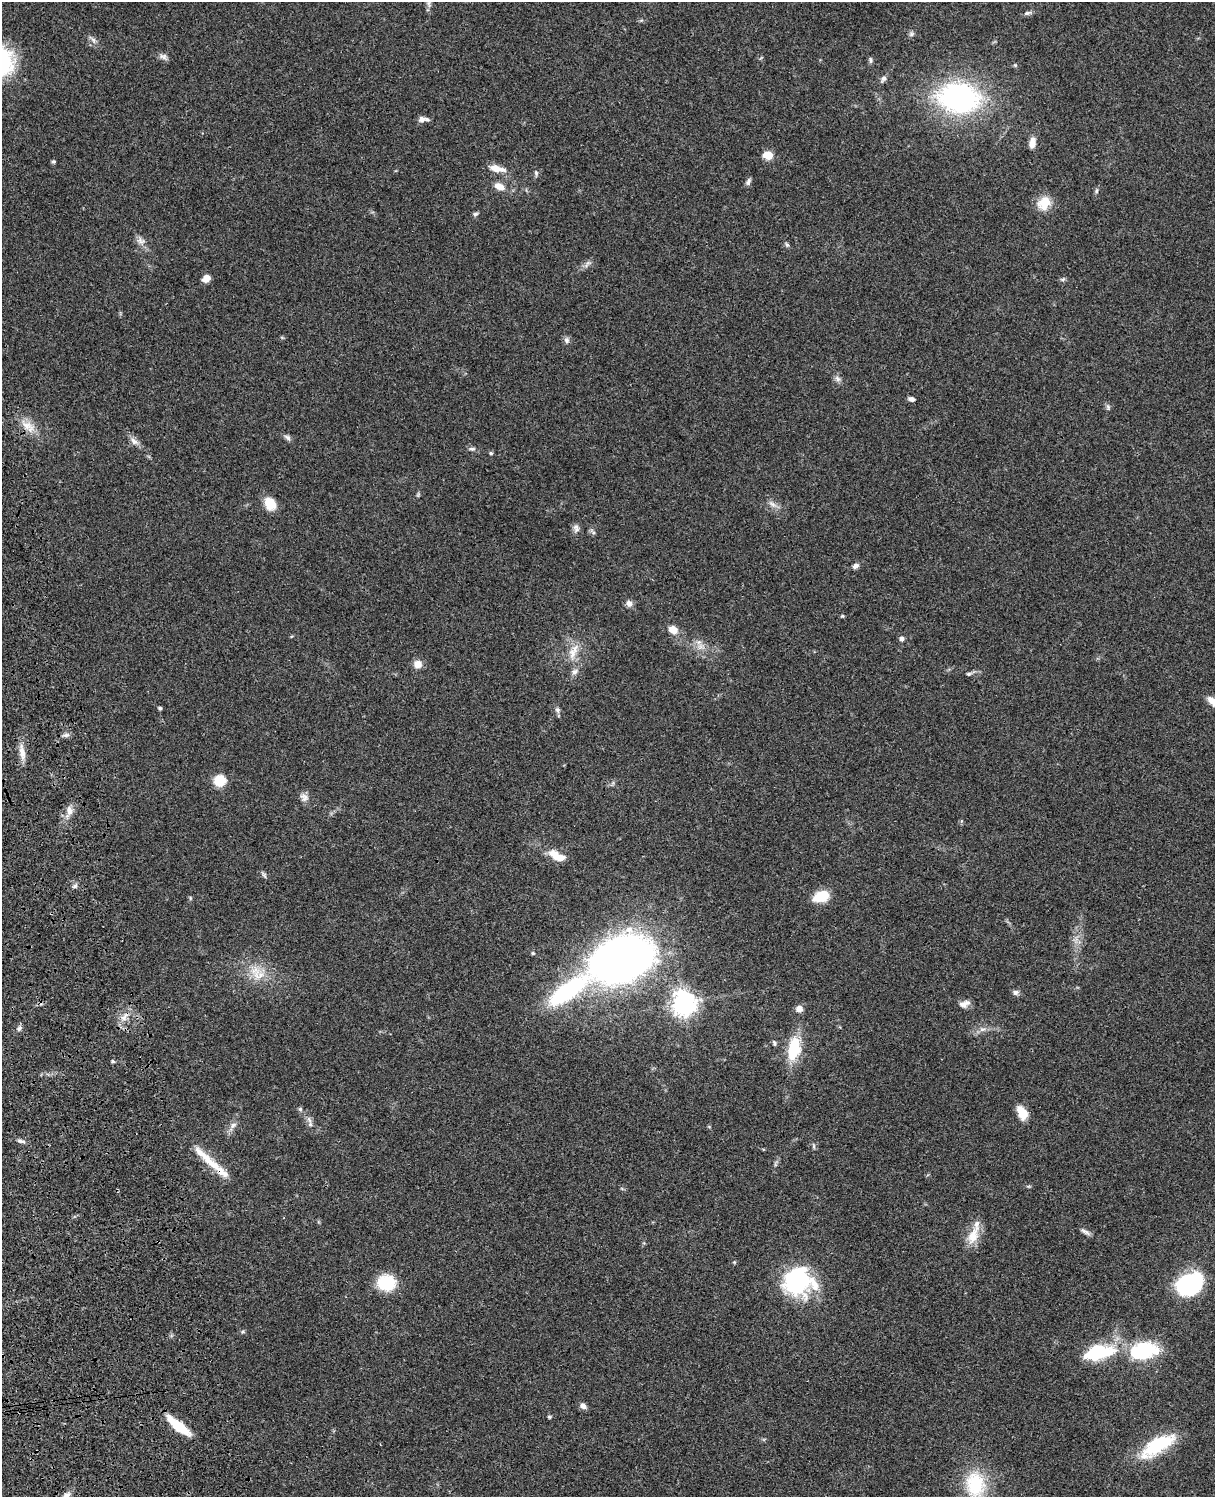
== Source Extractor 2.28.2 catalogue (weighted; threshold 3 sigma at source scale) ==
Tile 7 of 4 x 3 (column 3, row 2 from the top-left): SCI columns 2545-3757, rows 1773-3267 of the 5088 x 4927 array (HDU 1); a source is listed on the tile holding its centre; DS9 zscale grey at full resolution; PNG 1217 x 1499 px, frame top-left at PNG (2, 2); no overlay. Shown black and unused: <1% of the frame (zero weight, under 3 of 4 exposures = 6% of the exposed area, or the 3 px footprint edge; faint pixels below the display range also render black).
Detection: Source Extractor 2.28.2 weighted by HDU 2 'WHT'; one run over the whole footprint, this tile lists its part. Background 0.0782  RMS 0.0058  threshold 0.026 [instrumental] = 3 sigma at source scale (4.5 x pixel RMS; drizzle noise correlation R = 1.50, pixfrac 1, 0.05/0.05 arcsec/px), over >= 5 px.
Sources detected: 102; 2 inside a brighter object's white glare — not listed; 6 inside a brighter listed object's ellipse — not listed separately; the other 94 listed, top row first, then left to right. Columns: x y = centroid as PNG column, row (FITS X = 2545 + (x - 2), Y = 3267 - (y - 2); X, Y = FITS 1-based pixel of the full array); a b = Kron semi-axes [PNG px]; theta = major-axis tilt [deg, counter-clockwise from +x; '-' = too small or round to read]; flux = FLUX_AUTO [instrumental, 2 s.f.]
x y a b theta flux
429 3 9 4 -82 1.5
1027 13 11 5 13 1.6
911 34 7 7 - 1.4
93 40 13 5 -43 2.1
163 56 10 7 -17 2.2
871 60 7 5 -82 1.3
884 79 9 7 51 2
959 97 37 27 -8 120
422 119 9 8 - 2.8
1032 143 14 8 79 4
768 155 6 5 - 20
54 162 4 4 - 1.2
496 168 17 9 -14 6
536 173 8 5 -82 1.2
748 182 10 5 61 1.5
499 186 10 7 -23 5.5
1096 191 7 5 84 1.1
1044 203 18 14 50 10
475 214 7 5 16 1.1
141 241 12 9 -42 3.2
787 245 7 5 -71 1.1
587 264 14 4 53 1.9
206 279 9 7 37 4.4
1063 279 7 5 12 1
567 340 9 7 -75 1.8
837 379 10 6 -40 2
911 399 6 4 -11 2.2
1108 407 8 6 -75 1.3
28 426 22 12 -41 8.2
287 437 11 5 -38 1.6
134 441 12 7 -42 3.1
472 449 11 5 -2 1.4
491 453 5 4 - 0.81
418 494 7 4 56 0.78
270 504 14 10 -60 10
772 504 13 6 -34 2.8
576 528 11 8 -81 2.4
855 566 8 6 27 1.8
629 603 8 7 - 2.6
842 616 4 4 - 0.64
673 630 9 8 - 6.3
902 639 6 5 - 1.8
701 647 11 8 12 3.7
573 652 26 10 65 8.1
417 664 9 8 - 4.9
575 672 10 7 32 2.4
969 674 7 4 9 1.1
1212 701 13 7 -48 4.8
160 708 5 4 - 0.87
558 710 8 6 -64 1.5
66 735 9 6 1 1.8
22 752 22 7 -80 5.3
220 780 13 12 - 11
304 797 13 10 -52 3
69 811 14 7 -89 4.1
556 856 19 9 -40 7.9
264 875 10 4 -54 1.2
75 886 7 5 17 1.4
821 896 17 10 17 15
533 953 5 4 - 0.73
622 959 53 36 21 440
257 976 16 9 -62 6.7
568 991 46 16 35 70
1015 992 8 7 - 1.8
684 1003 8 8 - 540
963 1004 12 9 3 3.3
799 1009 9 8 - 3
125 1016 18 5 58 4
19 1028 8 5 50 1.5
982 1029 9 4 8 1.8
774 1043 8 4 -76 0.98
794 1048 26 13 79 22
113 1061 5 4 - 0.9
300 1109 5 5 - 0.99
1022 1113 17 10 -64 7.4
310 1124 8 6 81 1.8
233 1125 10 7 45 2.6
21 1141 11 5 -13 1.7
814 1146 7 4 -82 0.92
207 1158 26 11 -46 9.6
1085 1231 14 5 -32 1.9
973 1236 25 14 71 10
797 1282 28 27 - 72
386 1283 16 13 2 27
1190 1284 28 20 31 60
243 1332 6 4 28 0.79
1143 1351 32 18 10 40
1099 1352 38 17 3 33
583 1406 8 6 -41 2.4
549 1417 5 4 - 0.74
178 1426 27 8 -39 18
1157 1445 46 20 40 28
975 1484 36 26 -81 31
66 1496 13 7 36 3.3
Isophote crosses this tile's border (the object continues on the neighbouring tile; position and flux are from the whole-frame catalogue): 3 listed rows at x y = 1212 701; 975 1484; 66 1496